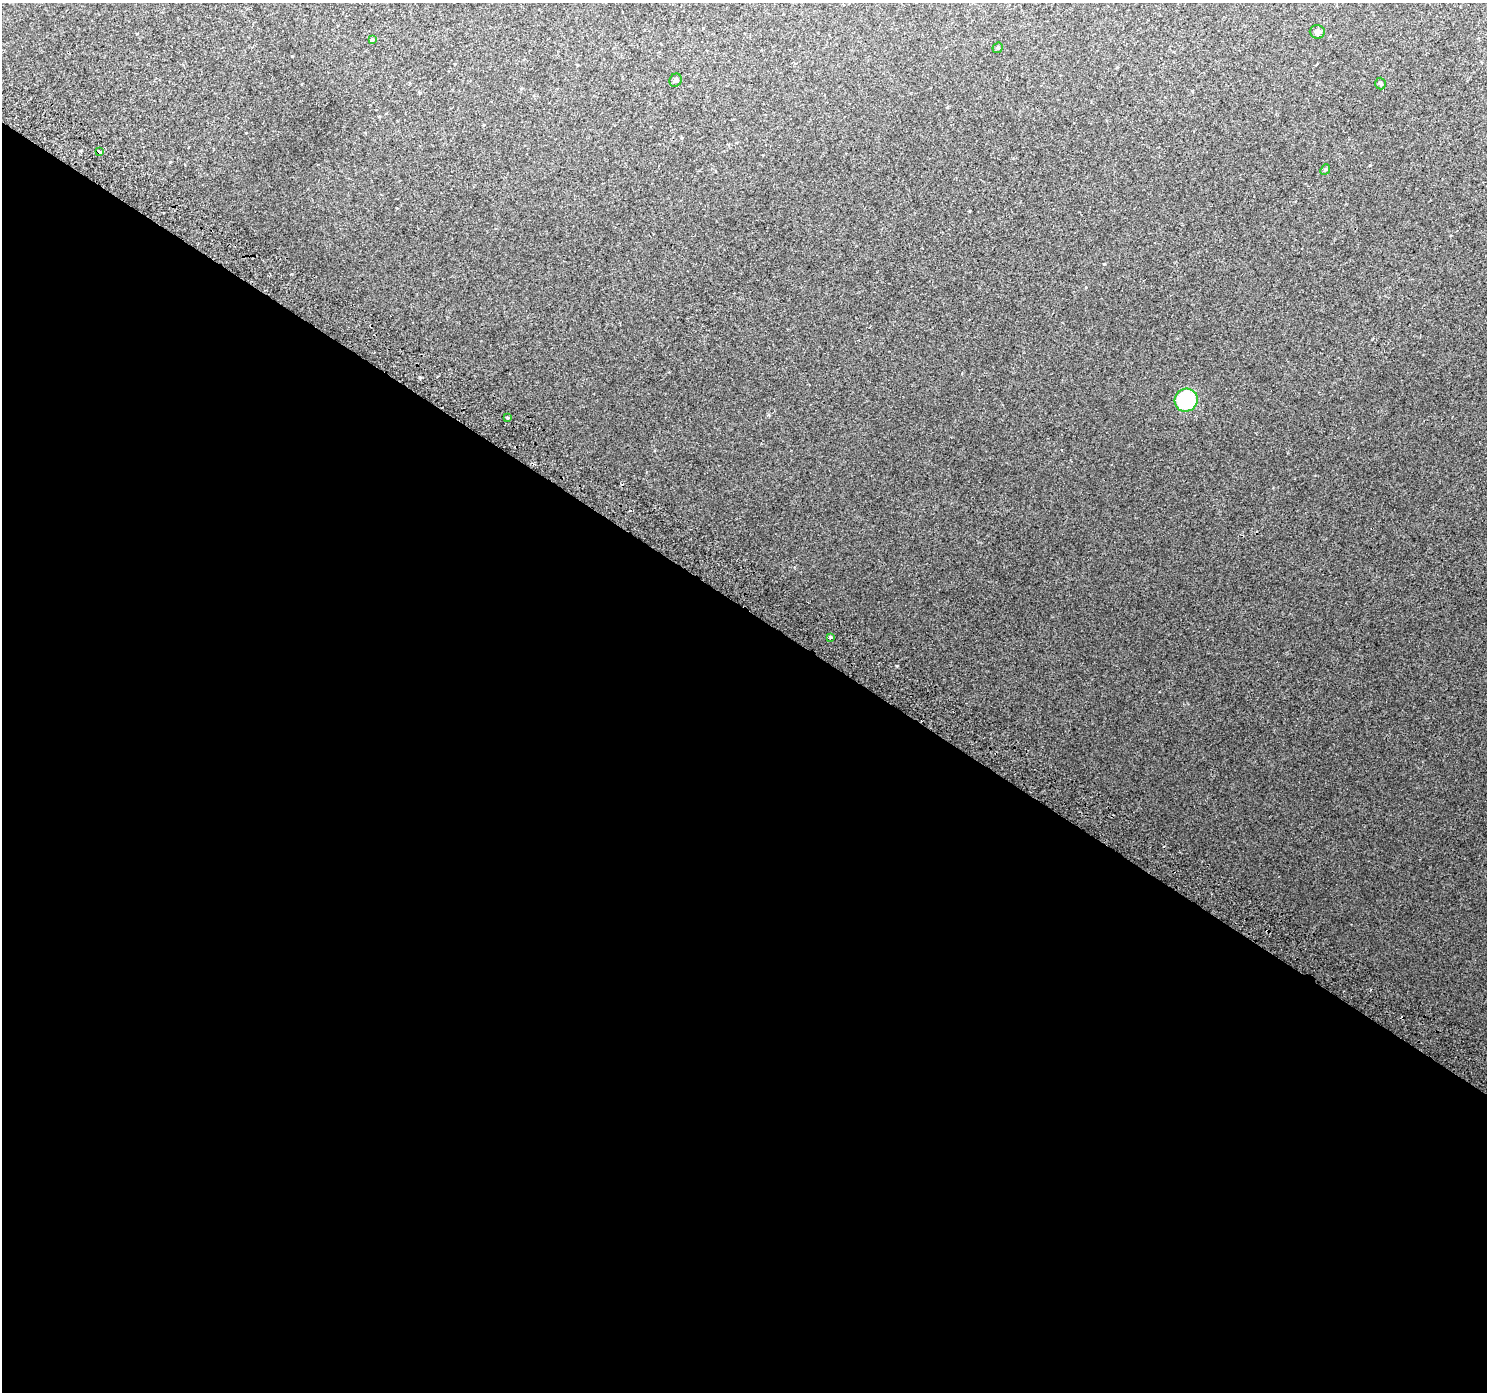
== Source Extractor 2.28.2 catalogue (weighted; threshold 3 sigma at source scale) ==
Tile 14 of 4 x 4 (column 2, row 4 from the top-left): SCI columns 1518-3002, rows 286-1675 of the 5998 x 6065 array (HDU 1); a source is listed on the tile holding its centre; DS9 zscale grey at full resolution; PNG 1489 x 1394 px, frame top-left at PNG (2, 3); each listed source drawn as its Kron ellipse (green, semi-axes under 4 px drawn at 4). Shown black and unused: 56% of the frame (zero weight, under 2 of 3 exposures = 2% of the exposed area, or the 3 px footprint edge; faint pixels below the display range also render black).
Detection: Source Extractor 2.28.2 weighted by HDU 2 'WHT'; one run over the whole footprint, this tile lists its part. Background 0.00886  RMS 0.0057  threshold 0.0258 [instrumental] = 3 sigma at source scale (4.5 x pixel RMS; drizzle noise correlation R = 1.50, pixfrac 1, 0.0396/0.0396 arcsec/px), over >= 5 px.
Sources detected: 11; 1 cosmic-ray / hot-pixel residue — neither listed nor drawn; the other 10 listed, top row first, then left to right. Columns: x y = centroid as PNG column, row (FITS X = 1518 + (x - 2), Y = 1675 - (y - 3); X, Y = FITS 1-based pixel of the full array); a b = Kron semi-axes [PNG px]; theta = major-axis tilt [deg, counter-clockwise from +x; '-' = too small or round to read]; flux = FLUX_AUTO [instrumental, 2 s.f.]
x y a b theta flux
1317 32 7 7 - 1.8
372 40 4 4 - 1
998 48 5 5 - 0.72
675 80 7 6 - 1.4
1380 84 6 5 - 0.82
100 152 4 3 - 6.5
1325 169 6 4 47 0.92
1186 400 12 11 - 41
508 418 3 3 - 0.84
831 637 4 3 - 8.4
Overlapping masked pixels (flux is a lower limit): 1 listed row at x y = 100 152
Unlisted compact peaks at least as high as the median listed source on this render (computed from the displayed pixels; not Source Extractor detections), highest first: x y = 420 377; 1104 264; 768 415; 1086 287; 170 162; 292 56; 1370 165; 291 274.